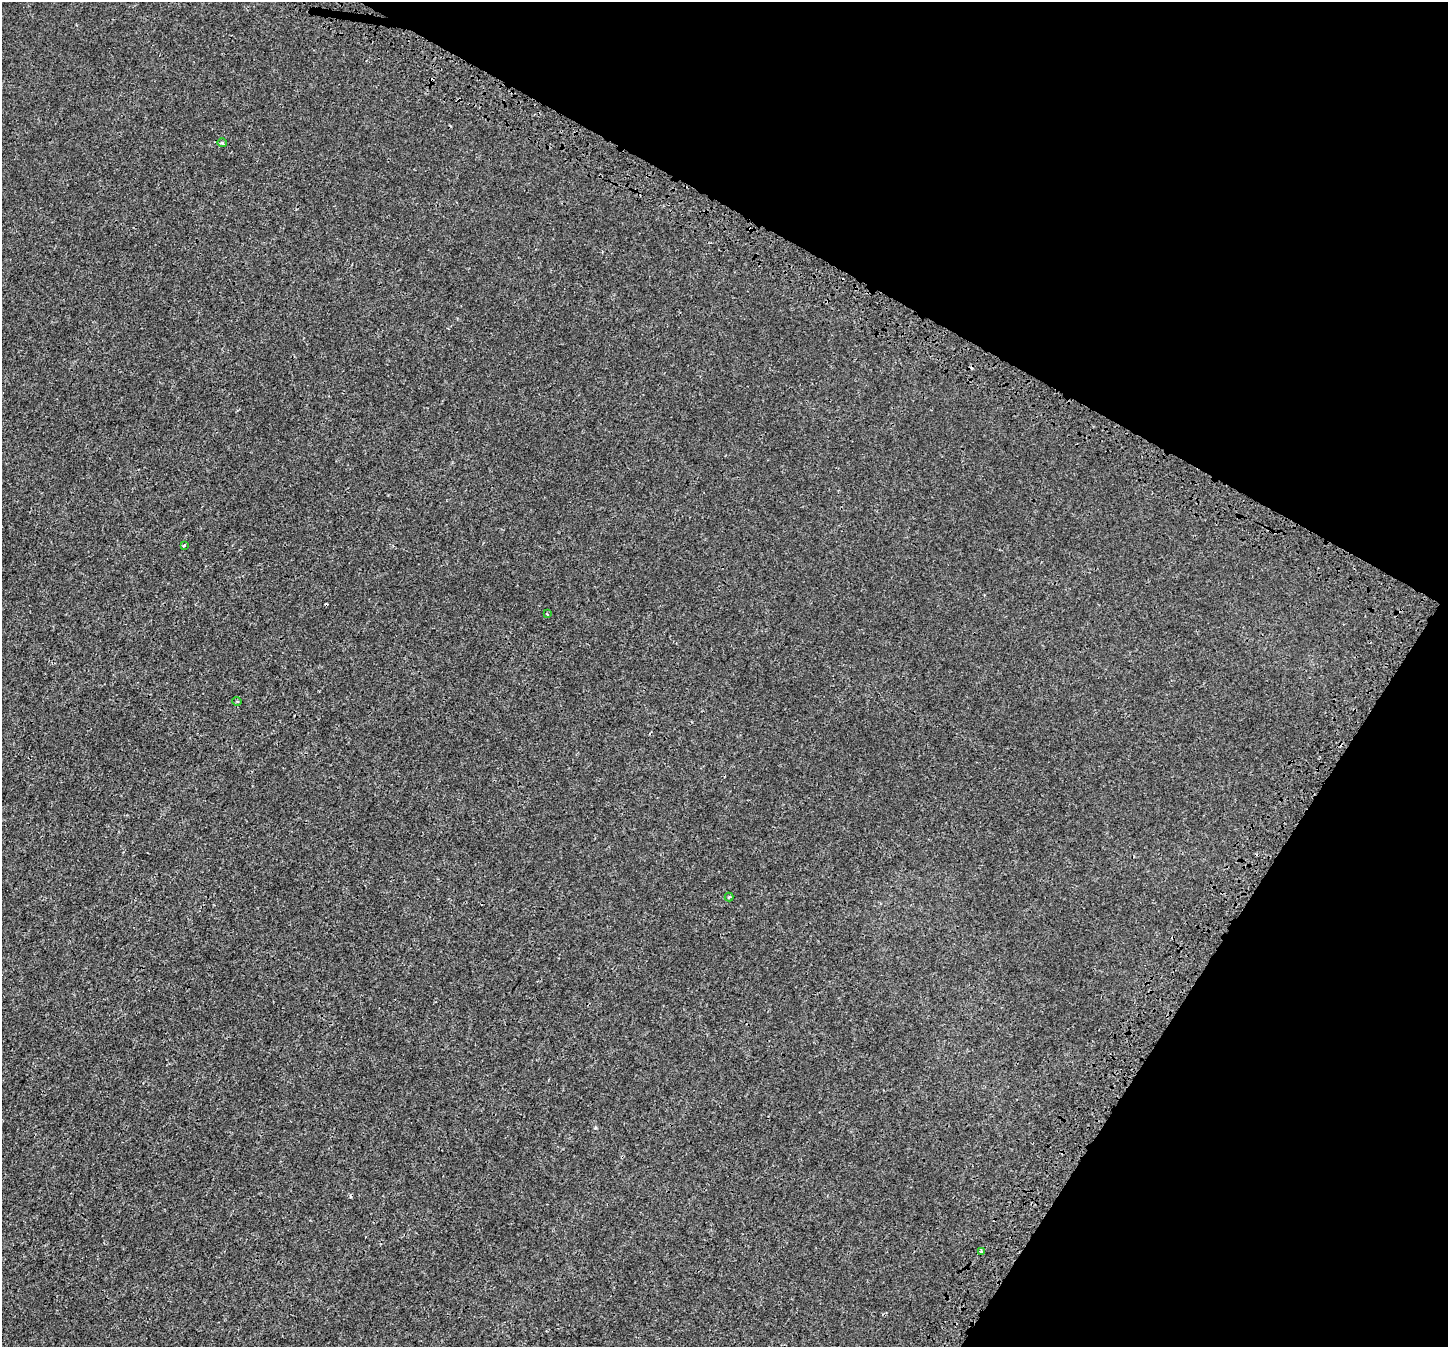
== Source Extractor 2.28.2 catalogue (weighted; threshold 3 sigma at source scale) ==
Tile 8 of 4 x 4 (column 4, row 2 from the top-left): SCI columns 4465-5910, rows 3031-4375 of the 6043 x 6121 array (HDU 1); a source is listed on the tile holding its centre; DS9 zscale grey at full resolution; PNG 1450 x 1349 px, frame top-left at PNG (2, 2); each listed source drawn as its Kron ellipse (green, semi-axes under 4 px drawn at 4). Shown black and unused: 27% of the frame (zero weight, under 3 of 4 exposures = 9% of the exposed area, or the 3 px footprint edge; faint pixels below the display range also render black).
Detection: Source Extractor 2.28.2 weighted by HDU 2 'WHT'; one run over the whole footprint, this tile lists its part. Background 4.56e-04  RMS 0.0014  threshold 0.00613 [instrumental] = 3 sigma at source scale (4.5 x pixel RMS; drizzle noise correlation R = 1.50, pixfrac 1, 0.0396/0.0396 arcsec/px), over >= 5 px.
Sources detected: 10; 4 cosmic-ray / hot-pixel residue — neither listed nor drawn; the other 6 listed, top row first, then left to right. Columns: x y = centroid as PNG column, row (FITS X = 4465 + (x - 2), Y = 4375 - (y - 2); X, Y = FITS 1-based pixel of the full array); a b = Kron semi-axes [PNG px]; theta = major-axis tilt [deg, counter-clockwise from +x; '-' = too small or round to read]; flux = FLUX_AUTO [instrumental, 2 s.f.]
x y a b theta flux
222 143 5 4 - 0.2
184 545 3 3 - 0.28
547 614 3 3 - 0.13
237 701 5 3 - 0.11
729 897 4 4 - 0.19
982 1252 4 4 - 0.34